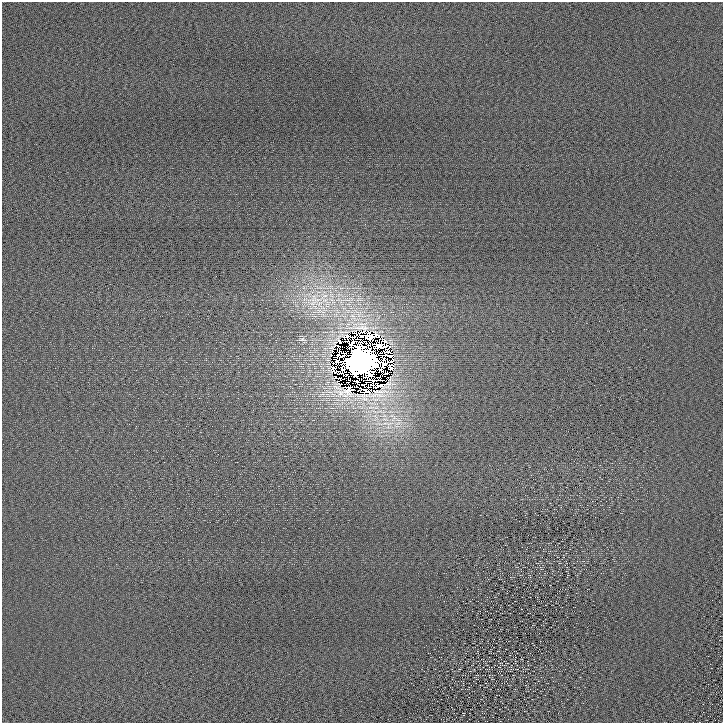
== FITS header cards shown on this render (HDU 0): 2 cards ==
NAXIS1  =                  721 /
NAXIS2  =                  721 /

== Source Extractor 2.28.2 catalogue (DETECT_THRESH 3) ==
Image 721 x 721 px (HDU 0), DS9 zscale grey, 1 PNG px = 1 image px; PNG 725 x 725 px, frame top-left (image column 1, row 721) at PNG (2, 2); no overlay
Background 1.57e-05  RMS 1.7e-04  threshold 5.06e-04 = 3 sigma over >= 5 px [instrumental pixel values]
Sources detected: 14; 5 with non-positive FLUX_AUTO (blend fragments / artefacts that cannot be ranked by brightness) are not listed; the other 9 listed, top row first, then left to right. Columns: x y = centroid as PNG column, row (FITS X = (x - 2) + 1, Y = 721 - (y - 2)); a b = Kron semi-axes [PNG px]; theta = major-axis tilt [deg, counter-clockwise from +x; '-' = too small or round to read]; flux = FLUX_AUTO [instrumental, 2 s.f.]
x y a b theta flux
314 300 36 26 -51 0.83
370 336 31 9 -15 1
302 339 14 6 0 0.061
362 362 22 19 -18 70
386 373 3 2 - 0.01
340 378 5 2 - 0.031
347 383 4 2 - 0.019
340 384 5 2 - 0.0017
474 677 3 2 - 0.0063
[5 non-positive-flux detections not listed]